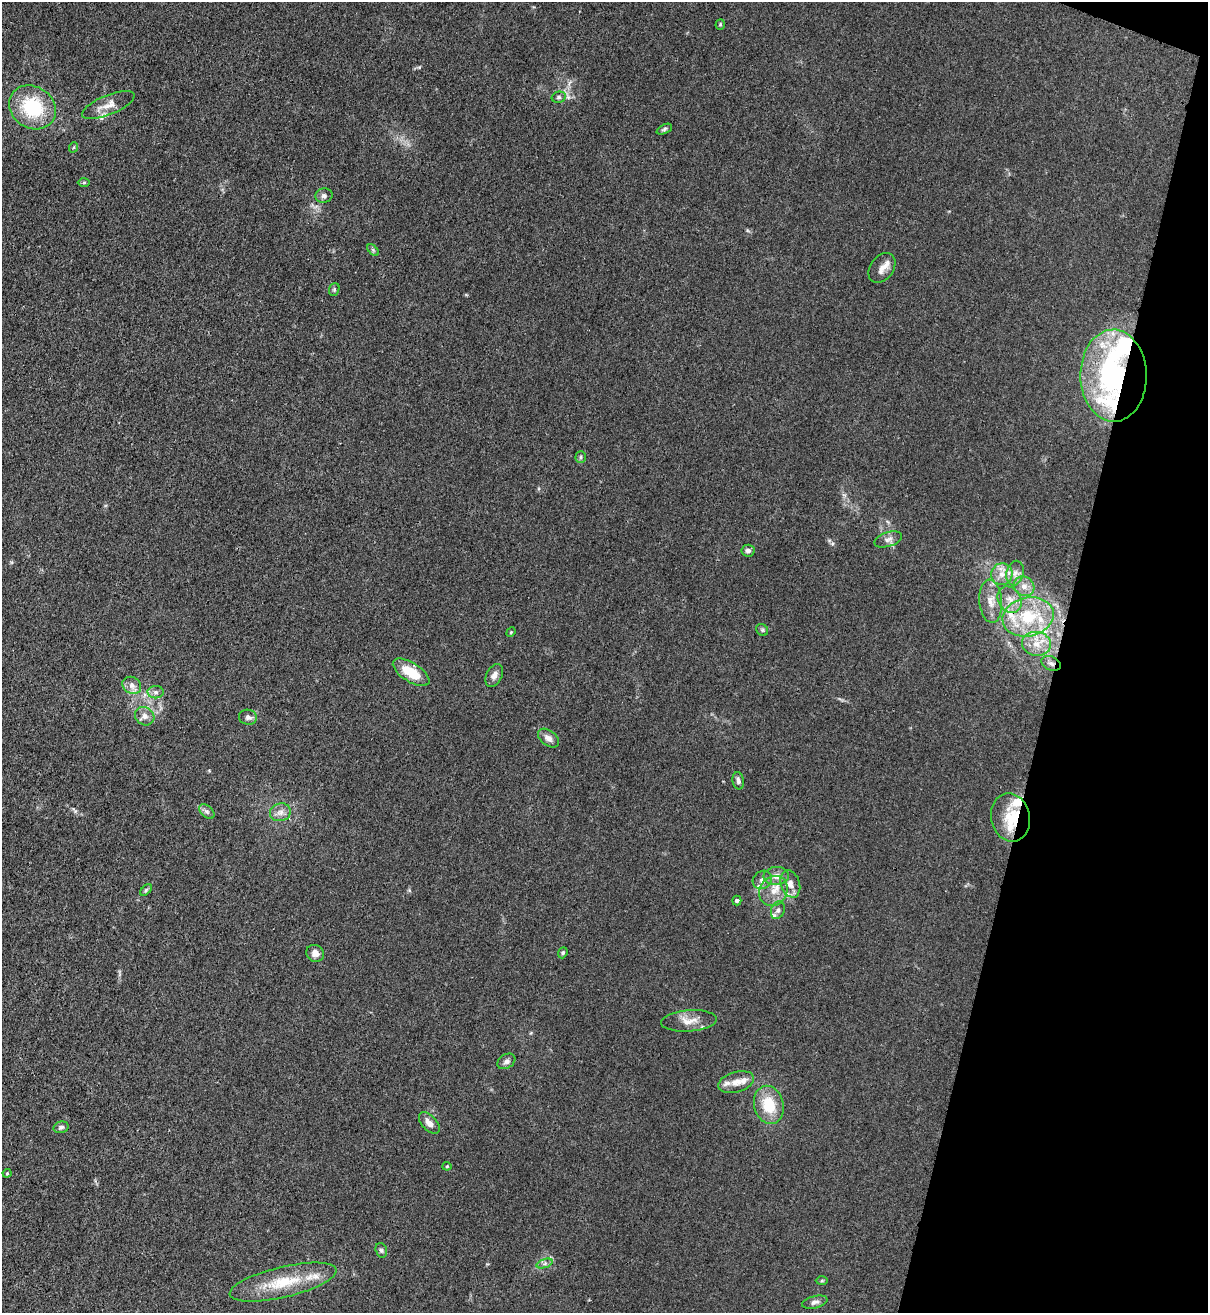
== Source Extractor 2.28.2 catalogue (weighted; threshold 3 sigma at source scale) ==
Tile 8 of 4 x 4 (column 4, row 2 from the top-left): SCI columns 3832-5037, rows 2653-3963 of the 5381 x 5304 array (HDU 1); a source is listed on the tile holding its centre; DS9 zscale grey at full resolution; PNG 1210 x 1315 px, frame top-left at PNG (2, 2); each listed source drawn as its Kron ellipse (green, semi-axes under 4 px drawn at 4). Shown black and unused: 13% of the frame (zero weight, under 3 of 4 exposures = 7% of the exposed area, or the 3 px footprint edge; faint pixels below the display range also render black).
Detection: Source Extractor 2.28.2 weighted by HDU 2 'WHT'; one run over the whole footprint, this tile lists its part. Background 0.0241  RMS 0.0029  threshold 0.0129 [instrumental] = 3 sigma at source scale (4.5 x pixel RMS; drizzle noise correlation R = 1.50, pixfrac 1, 0.05/0.05 arcsec/px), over >= 5 px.
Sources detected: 71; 13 inside a brighter listed object's ellipse — not listed separately; the other 58 listed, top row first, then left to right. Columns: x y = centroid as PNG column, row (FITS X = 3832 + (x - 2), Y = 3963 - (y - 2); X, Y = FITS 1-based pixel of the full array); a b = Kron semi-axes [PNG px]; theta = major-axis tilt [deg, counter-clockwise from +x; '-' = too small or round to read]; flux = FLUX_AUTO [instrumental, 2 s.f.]
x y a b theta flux
720 24 5 4 - 0.3
559 97 7 5 14 0.6
108 105 28 10 22 3.1
32 107 24 21 -34 16
664 129 8 4 26 0.53
74 147 5 3 - 0.24
84 183 6 4 1 0.38
324 196 8 7 - 0.91
373 250 7 4 -46 0.45
882 268 16 11 54 2.4
334 289 7 5 71 0.48
1114 376 46 33 -89 52
581 457 6 5 - 0.49
888 539 14 7 18 1.4
748 551 6 6 - 0.98
1015 573 12 8 78 2
1002 574 11 10 - 2.8
1024 586 11 9 -35 2.3
1010 600 14 11 -55 3.1
991 601 21 11 -85 3.7
1028 617 26 19 14 15
762 630 6 5 - 0.47
511 632 5 4 - 0.26
1036 644 14 12 -12 4.3
1051 663 10 6 -25 1.2
411 672 21 9 -32 7.4
494 675 12 7 62 1.4
132 685 10 8 -31 1.6
156 692 8 6 -1 0.93
145 716 10 9 - 1.6
248 717 9 7 -10 0.94
548 738 12 7 -38 1.8
738 781 9 5 -80 0.82
207 812 9 5 -40 0.8
280 812 10 8 17 1.6
1010 817 24 19 -78 7.9
776 876 13 9 3 2.2
762 880 10 8 35 1.5
790 884 14 9 -71 2.2
146 890 7 4 45 0.49
773 891 16 13 56 4
737 900 5 5 - 0.54
778 910 9 6 69 1.1
315 953 9 8 - 1.5
563 953 6 4 69 0.4
689 1021 28 10 4 3.6
506 1061 9 7 33 1
736 1082 18 10 16 2.6
769 1105 19 14 -76 8.7
429 1123 13 7 -47 2
61 1127 7 5 16 0.74
447 1166 4 4 - 0.29
7 1173 4 4 - 0.28
381 1250 7 5 -73 0.59
545 1264 8 4 19 0.73
822 1281 6 4 1 0.34
283 1282 55 15 13 12
815 1302 13 6 14 1.1
Overlapping masked pixels (flux is a lower limit): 3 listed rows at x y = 1114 376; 1051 663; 1010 817